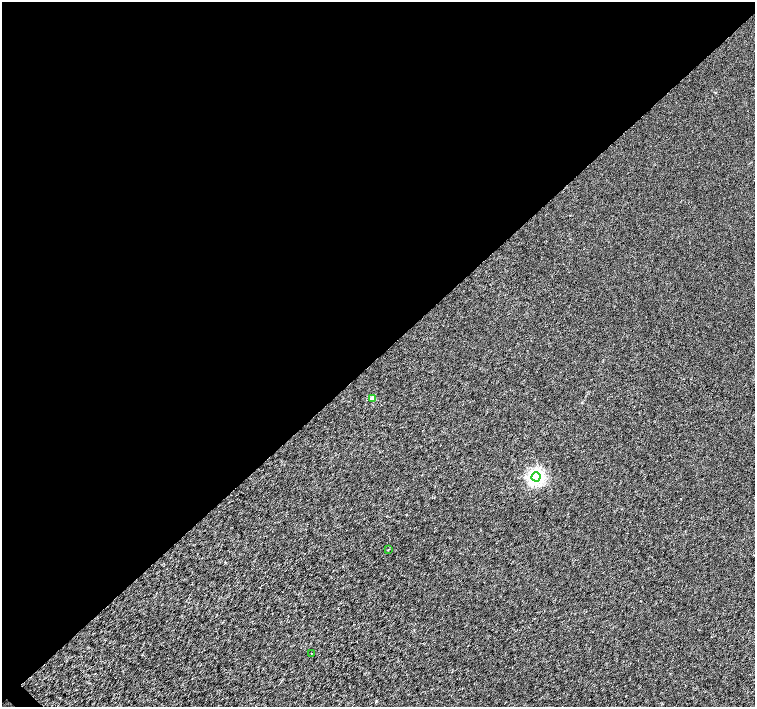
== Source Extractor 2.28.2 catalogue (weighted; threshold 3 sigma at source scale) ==
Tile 2 of 4 x 4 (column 2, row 1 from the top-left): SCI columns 1508-3012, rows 4385-5794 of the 6028 x 6015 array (HDU 1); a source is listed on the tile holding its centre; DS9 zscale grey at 2 x 2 block average (1 PNG px = mean of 2 x 2 image px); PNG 757 x 709 px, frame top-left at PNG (2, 2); each listed source drawn as its Kron ellipse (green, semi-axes under 4 px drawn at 4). Shown black and unused: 51% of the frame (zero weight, under 3 of 6 exposures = <1% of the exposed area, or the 3 px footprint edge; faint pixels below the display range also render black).
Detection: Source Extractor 2.28.2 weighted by HDU 2 'WHT'; one run over the whole footprint, this tile lists its part. Background 1.17e-04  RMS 0.0017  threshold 0.00676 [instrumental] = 3 sigma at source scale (4.09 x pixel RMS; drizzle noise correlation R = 1.36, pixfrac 0.8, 0.0396/0.0396 arcsec/px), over >= 5 px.
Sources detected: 4; all 4 listed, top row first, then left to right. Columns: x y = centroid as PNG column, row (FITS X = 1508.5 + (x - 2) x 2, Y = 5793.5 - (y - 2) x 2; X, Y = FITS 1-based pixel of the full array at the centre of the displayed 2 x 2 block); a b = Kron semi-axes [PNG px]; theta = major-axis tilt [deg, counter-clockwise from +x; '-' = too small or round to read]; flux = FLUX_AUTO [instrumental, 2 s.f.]
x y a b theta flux
373 398 3 3 - 4.9
536 477 4 4 - 72
388 549 3 2 - 0.24
311 653 2 2 - 0.18